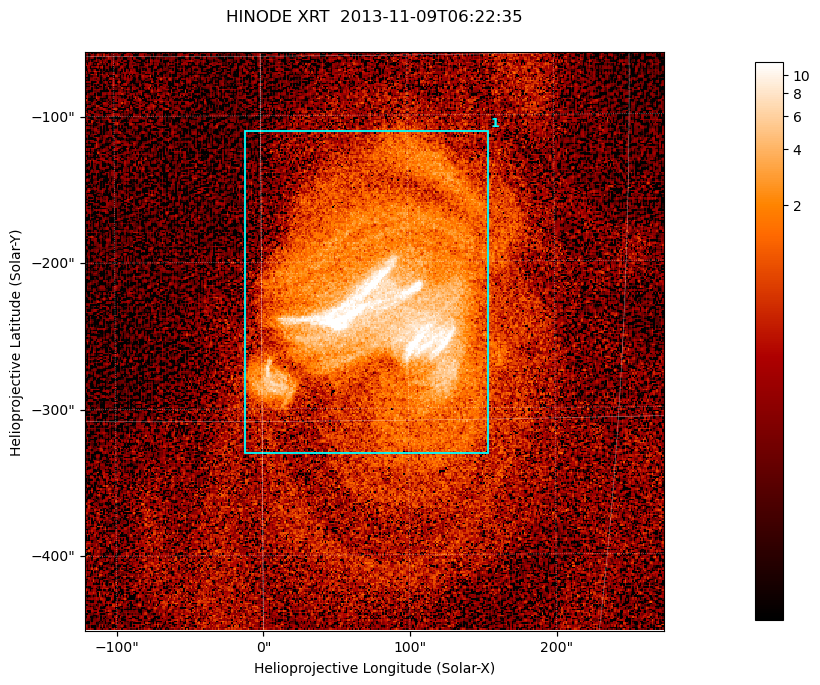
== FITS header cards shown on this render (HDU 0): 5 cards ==
TELESCOP= 'HINODE  '           /
INSTRUME= 'XRT     '           /
DATE_OBS= '2013-11-09T06:22:35.321' /
CTYPE1  = 'Solar-X '           /
CTYPE2  = 'Solar-Y '           /

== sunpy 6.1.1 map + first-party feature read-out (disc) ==
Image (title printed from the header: HINODE XRT  2013-11-09T06:22:35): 384 x 384 px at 1.03 arcsec/px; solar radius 968 arcsec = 941 px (partial field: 5.3% of the solar disc is inside the frame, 100% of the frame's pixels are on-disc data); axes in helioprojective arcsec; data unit not stated in the header (colour bar unlabelled)
Orientation: roll -0.318 deg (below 1 deg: not rotated)
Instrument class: DISC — disc imager (sunpy class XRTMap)
Bright regions (active regions / flare kernels): reference = the on-disc median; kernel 3 px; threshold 5 sigma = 1.13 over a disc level ~0.221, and >= 1.15x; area >= 147 px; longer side >= 5 px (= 5.1 arcsec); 1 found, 1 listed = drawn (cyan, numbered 1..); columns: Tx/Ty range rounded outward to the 5 arcsec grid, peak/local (2 s.f.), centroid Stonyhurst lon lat
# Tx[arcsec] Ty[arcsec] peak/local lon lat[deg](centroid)
1 -15..155 -335..-110 105 +5 -10